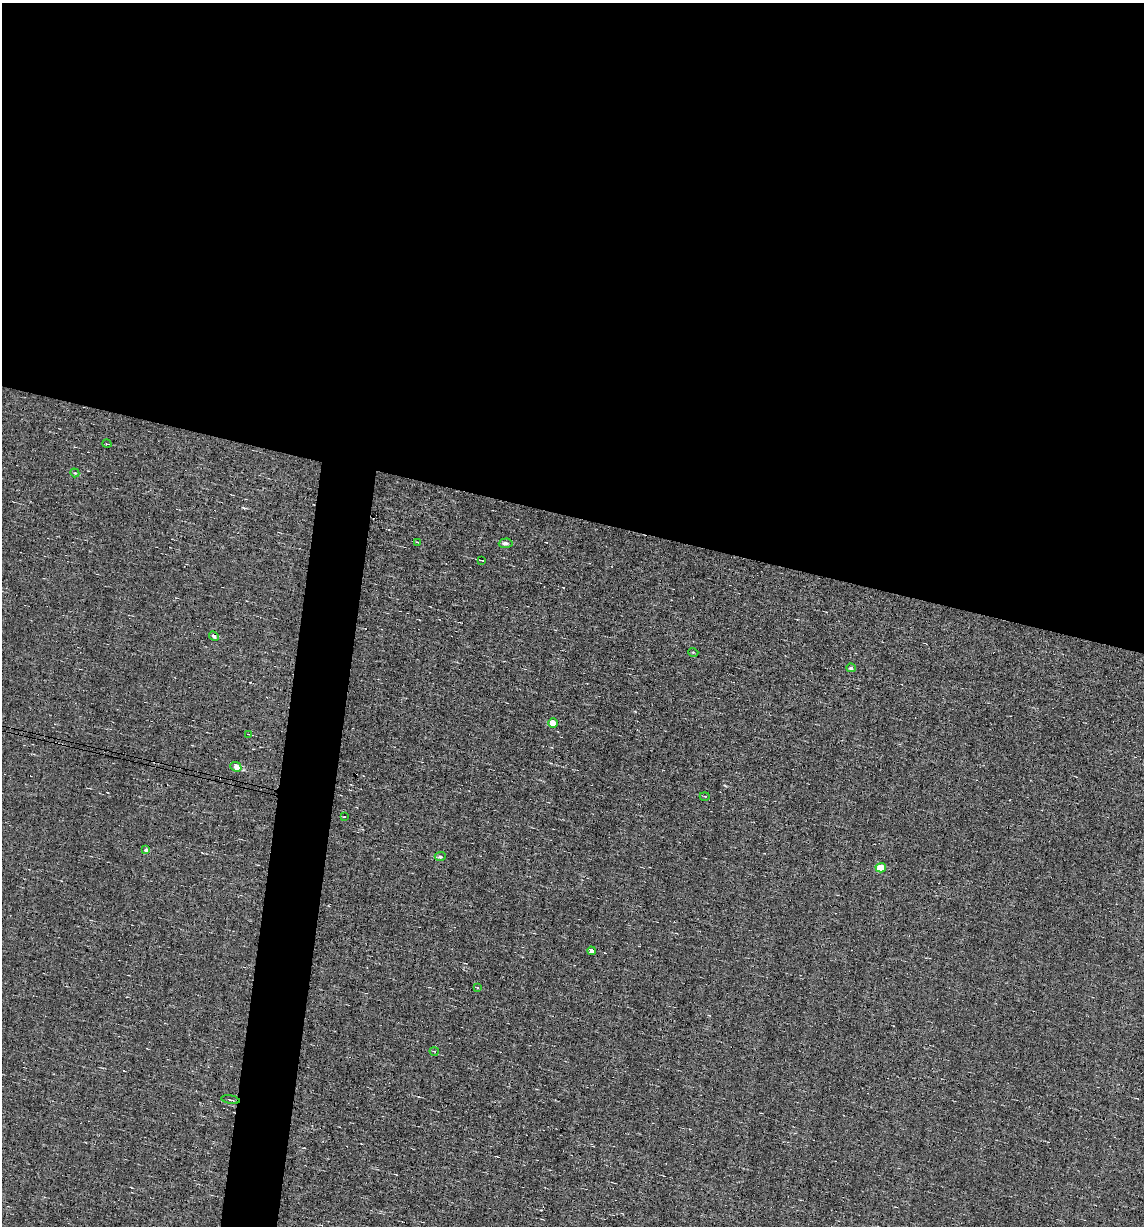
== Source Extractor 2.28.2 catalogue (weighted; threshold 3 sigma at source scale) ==
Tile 3 of 4 x 4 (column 3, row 1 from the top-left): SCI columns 2402-3543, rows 3672-4895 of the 4919 x 4895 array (HDU 1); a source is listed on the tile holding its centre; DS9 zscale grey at full resolution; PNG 1146 x 1228 px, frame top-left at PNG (2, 3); each listed source drawn as its Kron ellipse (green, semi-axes under 4 px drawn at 4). Shown black and unused: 45% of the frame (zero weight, under 5 of 9 exposures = <1% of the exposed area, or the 3 px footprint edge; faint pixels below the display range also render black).
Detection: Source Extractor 2.28.2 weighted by HDU 2 'WHT'; one run over the whole footprint, this tile lists its part. Background 0.0012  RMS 0.038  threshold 0.157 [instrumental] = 3 sigma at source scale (4.09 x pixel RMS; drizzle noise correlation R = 1.36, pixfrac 0.8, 0.05/0.05 arcsec/px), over >= 5 px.
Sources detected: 24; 4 cosmic-ray / hot-pixel residue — neither listed nor drawn; the other 20 listed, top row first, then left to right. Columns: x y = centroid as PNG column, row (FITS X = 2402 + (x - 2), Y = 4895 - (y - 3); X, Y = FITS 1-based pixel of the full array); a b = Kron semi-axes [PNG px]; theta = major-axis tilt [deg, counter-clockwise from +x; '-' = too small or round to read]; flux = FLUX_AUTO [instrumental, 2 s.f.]
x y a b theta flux
107 444 4 3 - 2.8
75 473 4 3 - 3.2
417 542 4 2 - 2.8
506 543 7 5 2 15
481 560 4 2 - 3.2
214 636 5 4 - 9.4
693 652 5 3 - 2.6
851 668 5 4 - 9
553 723 5 4 - 51
248 734 3 2 - 1.9
236 767 5 4 - 52
705 796 5 2 - 2.7
344 817 3 2 - 2.7
146 849 4 4 - 11
440 857 5 4 - 9
881 868 5 4 - 99
592 951 4 4 - 19
477 988 3 3 - 8.1
434 1051 4 3 - 3.4
230 1100 9 2 -10 4.4